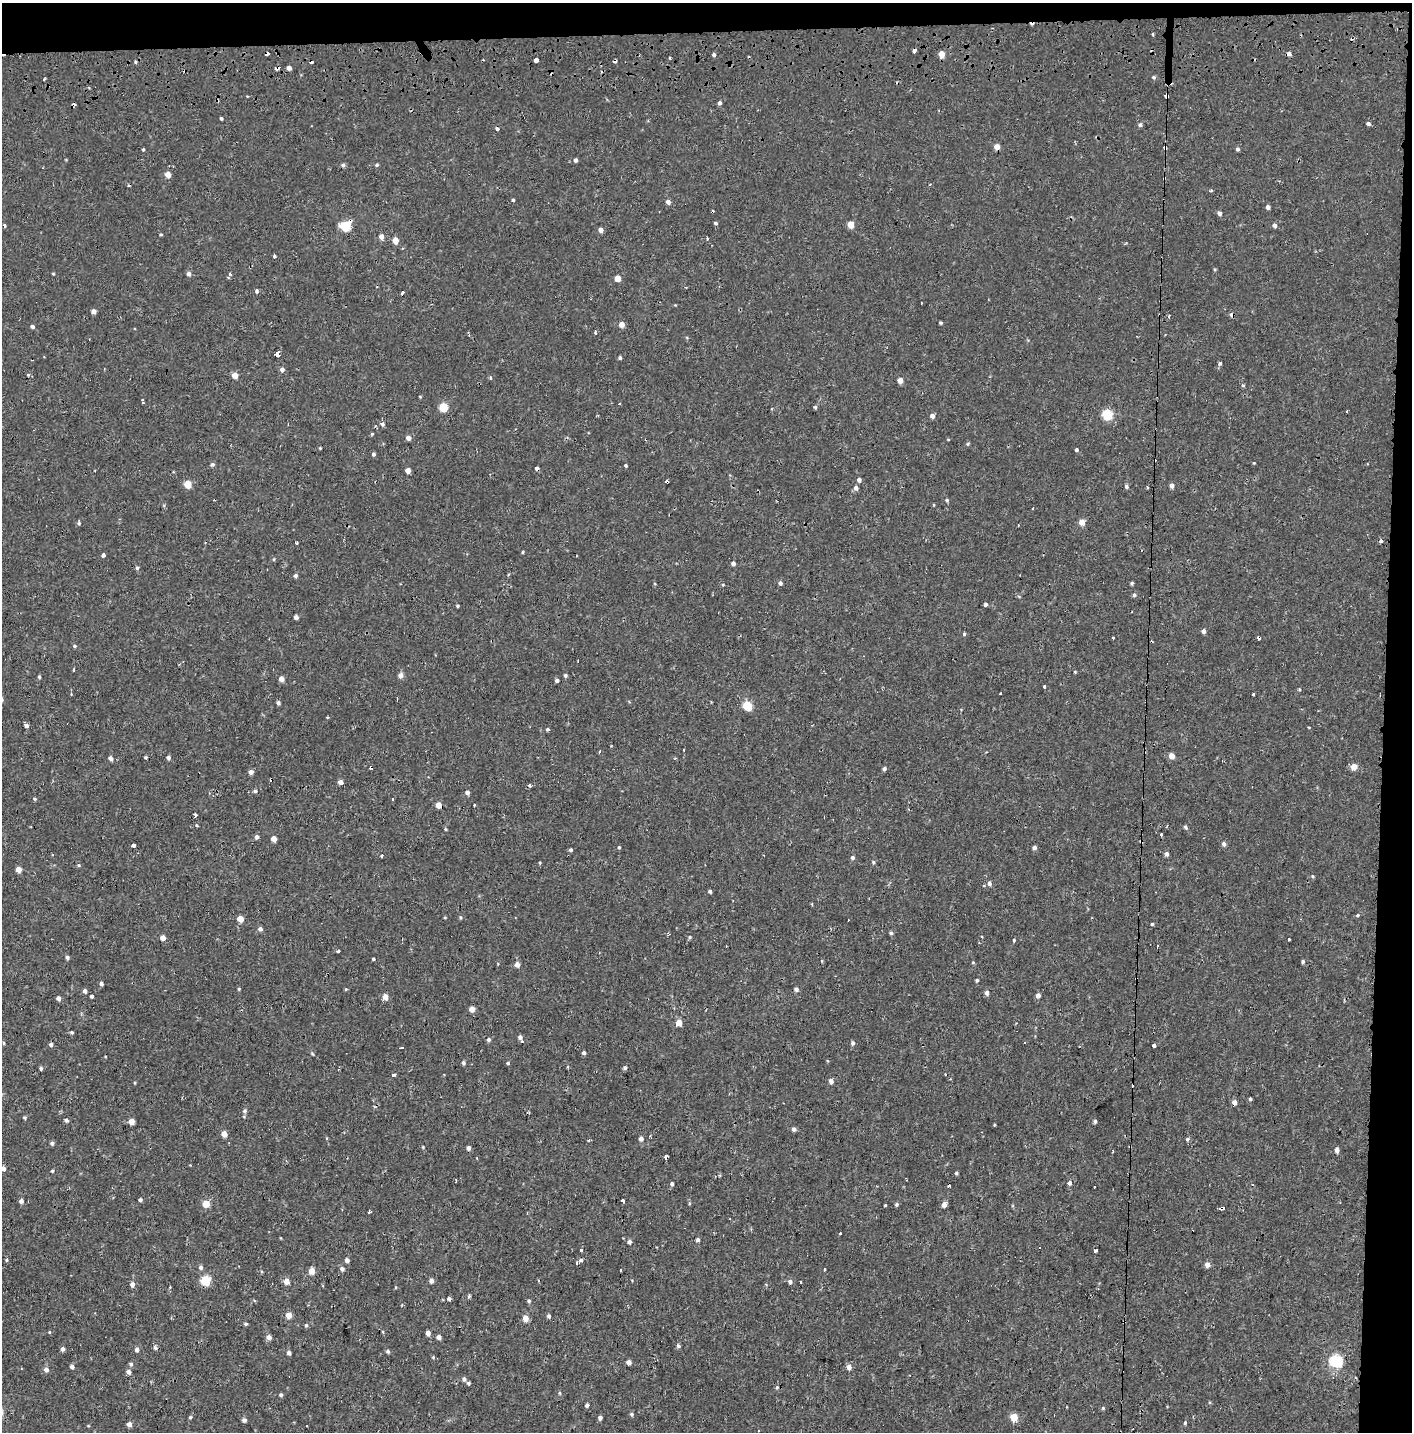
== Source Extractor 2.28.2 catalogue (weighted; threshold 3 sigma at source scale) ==
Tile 3 of 3 x 3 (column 3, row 1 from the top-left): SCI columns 2836-4245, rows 3024-4453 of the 4245 x 4554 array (HDU 1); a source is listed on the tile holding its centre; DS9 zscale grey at full resolution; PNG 1414 x 1434 px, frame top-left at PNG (2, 3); no overlay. Shown black and unused: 4% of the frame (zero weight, under 2 of 3 exposures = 3% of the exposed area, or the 3 px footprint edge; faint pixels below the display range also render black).
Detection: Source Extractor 2.28.2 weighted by HDU 2 'WHT'; one run over the whole footprint, this tile lists its part. Background -2.28e-05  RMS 0.0025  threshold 0.0113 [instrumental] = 3 sigma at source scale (4.5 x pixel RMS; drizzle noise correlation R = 1.50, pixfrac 1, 0.0396/0.0396 arcsec/px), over >= 5 px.
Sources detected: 342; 39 cosmic-ray / hot-pixel residue — not listed; the other 303 listed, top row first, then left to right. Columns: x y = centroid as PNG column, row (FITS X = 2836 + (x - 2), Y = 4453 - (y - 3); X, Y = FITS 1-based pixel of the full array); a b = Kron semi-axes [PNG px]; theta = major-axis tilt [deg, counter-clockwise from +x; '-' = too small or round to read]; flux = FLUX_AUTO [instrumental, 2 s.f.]
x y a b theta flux
1153 34 3 2 - 0.47
914 50 4 3 - 1
267 54 4 3 - 0.98
941 54 5 4 - 3
1289 54 5 4 - 0.81
714 55 4 4 - 0.51
670 58 3 2 - 0.38
536 60 4 3 - 9.9
135 62 4 3 - 0.34
277 68 5 3 - 0.79
289 68 4 4 - 1.1
1153 77 5 4 - 0.36
44 79 3 3 - 0.22
1166 95 5 4 - 1
719 103 4 4 - 0.68
221 118 3 3 - 0.38
1368 124 4 3 - 0.68
1140 125 5 4 - 0.64
497 129 4 3 - 2.1
997 147 5 4 - 2
1165 148 4 3 - 0.56
143 149 3 3 - 0.32
1237 149 4 4 - 0.51
576 160 4 4 - 0.59
343 165 5 5 - 0.5
377 165 5 4 - 0.32
168 174 5 4 - 2.1
1164 178 4 2 - 0.19
1211 190 4 3 - 0.33
513 200 3 3 - 0.31
668 202 5 4 - 1.1
1268 207 4 4 - 0.71
1219 213 4 4 - 0.79
350 221 4 3 - 1.7
715 223 4 4 - 0.38
851 225 5 4 - 3.4
1275 225 5 4 - 0.79
5 226 4 3 - 0.92
345 226 5 5 - 16
601 230 4 4 - 1.2
161 234 4 3 - 0.25
381 237 5 5 - 1.3
395 240 5 4 - 2.7
274 256 3 3 - 2
53 274 5 3 - 0.21
189 274 5 5 - 0.74
230 274 3 3 - 0.89
617 278 4 4 - 2.3
257 291 4 4 - 0.64
402 293 3 3 - 1.5
94 311 4 4 - 1.1
1232 315 5 4 - 0.89
941 323 3 3 - 0.38
622 324 4 4 - 2.1
32 327 4 4 - 0.54
595 332 3 3 - 0.93
276 354 4 3 - 23
620 358 4 4 - 0.47
1220 363 4 4 - 0.55
282 369 5 5 - 0.84
235 375 5 4 - 2.3
900 380 5 5 - 1.6
1243 385 5 4 - 0.3
420 397 4 3 - 0.19
142 400 5 3 - 0.87
619 404 3 3 - 0.94
443 407 5 5 - 9.4
815 407 5 4 - 0.39
1107 415 5 5 - 15
932 416 5 5 - 0.95
382 424 5 5 - 0.54
372 434 3 3 - 0.38
408 438 5 4 - 1.2
320 448 3 3 - 0.23
1076 450 3 3 - 0.81
373 454 4 4 - 0.51
212 464 5 5 - 0.48
626 465 3 3 - 0.34
537 469 4 4 - 1.2
408 471 4 4 - 1.5
859 480 5 5 - 0.75
188 484 5 5 - 5.2
1172 485 5 4 - 0.83
1126 487 5 4 - 0.53
856 488 5 5 - 0.96
947 500 5 4 - 0.33
934 505 4 3 - 0.19
1082 522 5 4 - 2.9
79 523 5 4 - 0.33
1381 541 3 3 - 1
297 543 3 3 - 1
523 552 3 3 - 0.33
103 555 4 3 - 1.3
733 563 5 4 - 0.66
137 568 5 4 - 0.38
295 576 5 4 - 0.51
780 583 5 4 - 0.7
1132 583 3 3 - 0.38
723 585 4 3 - 0.2
1134 595 5 5 - 0.46
985 605 4 4 - 2.2
457 606 3 3 - 0.31
296 617 4 4 - 0.89
1203 631 4 4 - 0.95
964 634 3 3 - 0.97
1258 637 3 3 - 4.3
1113 638 3 3 - 0.88
74 646 5 4 - 0.36
74 669 3 2 - 0.37
1075 672 3 3 - 0.22
401 675 5 5 - 1.3
565 675 5 4 - 0.43
39 677 4 3 - 0.32
281 679 5 5 - 1.4
557 680 4 4 - 0.57
1045 686 3 3 - 2.6
1000 693 3 2 - 0.2
278 703 5 4 - 0.55
747 706 5 5 - 12
327 717 3 2 - 0.21
26 726 5 4 - 0.69
547 729 4 4 - 0.4
684 750 3 2 - 0.26
1172 756 5 4 - 2.2
146 757 3 3 - 0.31
111 758 5 4 - 0.84
168 758 5 4 - 0.6
1354 767 5 5 - 2.8
884 769 4 4 - 0.52
251 772 5 4 - 1
341 782 4 4 - 1.3
530 785 3 3 - 2
255 791 4 4 - 0.47
467 793 5 4 - 0.79
34 799 5 4 - 0.31
393 799 3 3 - 0.25
439 805 5 4 - 2.5
195 814 4 3 - 1.1
196 825 4 3 - 0.22
1185 827 4 4 - 0.5
445 829 5 3 - 0.26
1161 834 3 3 - 0.89
257 837 5 4 - 0.66
274 839 5 4 - 1.9
1141 841 5 3 - 0.25
1224 844 5 5 - 0.64
133 845 3 3 - 6
619 847 4 4 - 0.26
1034 848 4 4 - 0.76
571 850 4 4 - 0.39
1166 854 4 4 - 0.97
382 856 3 3 - 0.66
852 858 5 5 - 0.59
873 862 5 4 - 0.38
79 865 5 4 - 0.3
18 869 4 4 - 2.1
1312 876 5 4 - 0.28
989 883 6 5 - 0.81
710 891 3 3 - 0.44
1358 915 3 3 - 1.2
460 917 5 3 - 0.25
240 919 5 4 - 2.5
1152 924 4 4 - 0.27
260 929 5 5 - 0.78
668 933 4 4 - 0.24
891 933 5 4 - 0.43
690 937 4 4 - 0.31
163 938 4 4 - 1.9
1289 939 3 3 - 1.5
1014 940 4 3 - 1.3
338 951 3 3 - 0.69
67 957 5 4 - 0.49
373 958 3 3 - 0.73
973 962 4 3 - 0.22
1303 962 4 4 - 0.43
517 965 5 4 - 1.7
1136 979 3 3 - 0.37
977 980 4 3 - 0.34
101 984 4 4 - 0.69
239 989 4 3 - 0.24
346 989 4 4 - 0.26
796 989 5 4 - 0.8
85 991 4 4 - 0.77
987 993 5 4 - 0.97
1038 995 5 5 - 1
92 996 4 3 - 1.6
385 997 5 4 - 2.2
58 998 4 4 - 0.83
472 1009 4 4 - 2.3
679 1023 5 5 - 2.5
72 1032 4 4 - 0.32
520 1037 5 4 - 0.66
489 1040 5 5 - 0.49
4 1043 5 3 - 0.26
853 1043 5 4 - 0.57
51 1044 5 4 - 0.6
1153 1046 4 3 - 3.9
402 1048 4 3 - 2.2
584 1053 4 4 - 0.5
463 1063 5 4 - 0.44
508 1063 4 4 - 0.3
41 1068 4 4 - 0.46
625 1068 5 4 - 0.44
394 1075 4 3 - 0.57
831 1081 4 4 - 1.2
1250 1099 3 3 - 1.8
1234 1102 5 4 - 1.3
244 1111 6 5 - 0.47
25 1118 5 3 - 0.29
66 1120 5 4 - 0.52
131 1121 5 4 - 2.2
1095 1121 4 4 - 0.49
994 1124 3 2 - 0.3
794 1129 5 4 - 0.66
224 1134 5 4 - 2
641 1139 5 5 - 0.82
1187 1139 5 5 - 0.53
588 1140 5 3 - 0.31
52 1143 5 5 - 0.53
423 1147 4 3 - 0.23
469 1148 5 4 - 0.77
1337 1150 5 4 - 1
1113 1151 3 2 - 0.25
666 1156 4 3 - 2
3 1168 5 4 - 0.95
52 1171 4 3 - 0.24
956 1173 4 4 - 0.35
906 1179 4 2 - 0.22
1069 1183 5 5 - 0.68
672 1184 4 4 - 0.59
1095 1187 3 3 - 1.1
140 1200 4 4 - 0.49
623 1200 4 3 - 1.3
21 1201 4 4 - 0.86
689 1203 4 3 - 0.36
206 1204 5 5 - 4.2
896 1204 5 4 - 0.41
944 1204 5 5 - 1.3
885 1205 3 3 - 0.51
1221 1208 4 3 - 5
840 1233 3 3 - 0.51
698 1240 5 4 - 0.54
629 1242 5 5 - 0.71
581 1250 3 3 - 1
1095 1251 4 3 - 4.3
6 1260 4 4 - 0.29
347 1260 5 5 - 0.77
581 1260 5 4 - 0.46
577 1262 3 3 - 1.1
1207 1265 5 5 - 1.4
201 1267 5 5 - 0.54
342 1269 6 6 - 0.66
825 1269 3 3 - 1.3
620 1270 3 3 - 0.45
312 1271 5 4 - 3
205 1281 5 5 - 13
287 1281 5 4 - 2.5
431 1281 5 5 - 0.82
790 1281 5 5 - 0.73
132 1284 5 4 - 0.99
469 1296 5 3 - 0.32
449 1299 4 4 - 0.55
529 1301 5 5 - 0.37
289 1315 5 4 - 2.5
549 1316 4 3 - 0.61
525 1318 5 4 - 2.5
1124 1321 3 2 - 0.41
246 1324 5 4 - 0.35
306 1325 5 4 - 0.37
49 1332 4 3 - 0.19
383 1332 5 3 - 0.24
428 1333 4 4 - 1.1
269 1337 5 4 - 1.2
439 1337 4 4 - 1
678 1346 6 4 0 0.42
155 1348 6 5 - 0.56
63 1349 5 4 - 0.66
137 1350 5 4 - 0.97
388 1352 5 4 - 0.44
289 1353 5 4 - 0.67
433 1357 5 4 - 0.26
1336 1361 6 6 - 32
629 1362 4 4 - 0.97
131 1364 5 5 - 0.45
72 1367 4 4 - 0.72
849 1367 6 5 - 1.1
46 1369 5 5 - 0.99
129 1372 5 5 - 0.99
464 1379 5 5 - 0.66
468 1383 4 4 - 0.41
777 1387 5 4 - 0.31
559 1393 5 3 - 0.26
281 1395 5 4 - 0.42
587 1405 4 4 - 0.57
1103 1408 4 4 - 0.32
632 1414 5 4 - 0.39
190 1417 4 4 - 0.29
1014 1417 5 5 - 5.8
600 1418 4 4 - 0.66
244 1420 4 4 - 0.77
1185 1423 5 4 - 0.33
129 1424 4 4 - 1.2
306 1426 3 2 - 0.25
Overlapping masked pixels (flux is a lower limit): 19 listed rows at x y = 914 50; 267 54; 277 68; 1166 95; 497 129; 997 147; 1165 148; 1164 178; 350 221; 1232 315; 537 469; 1258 637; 439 805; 1141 841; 1136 979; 1234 1102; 666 1156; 1221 1208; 1124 1321
Isophote crosses this tile's border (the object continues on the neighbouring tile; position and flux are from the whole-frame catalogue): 1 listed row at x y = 3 1168